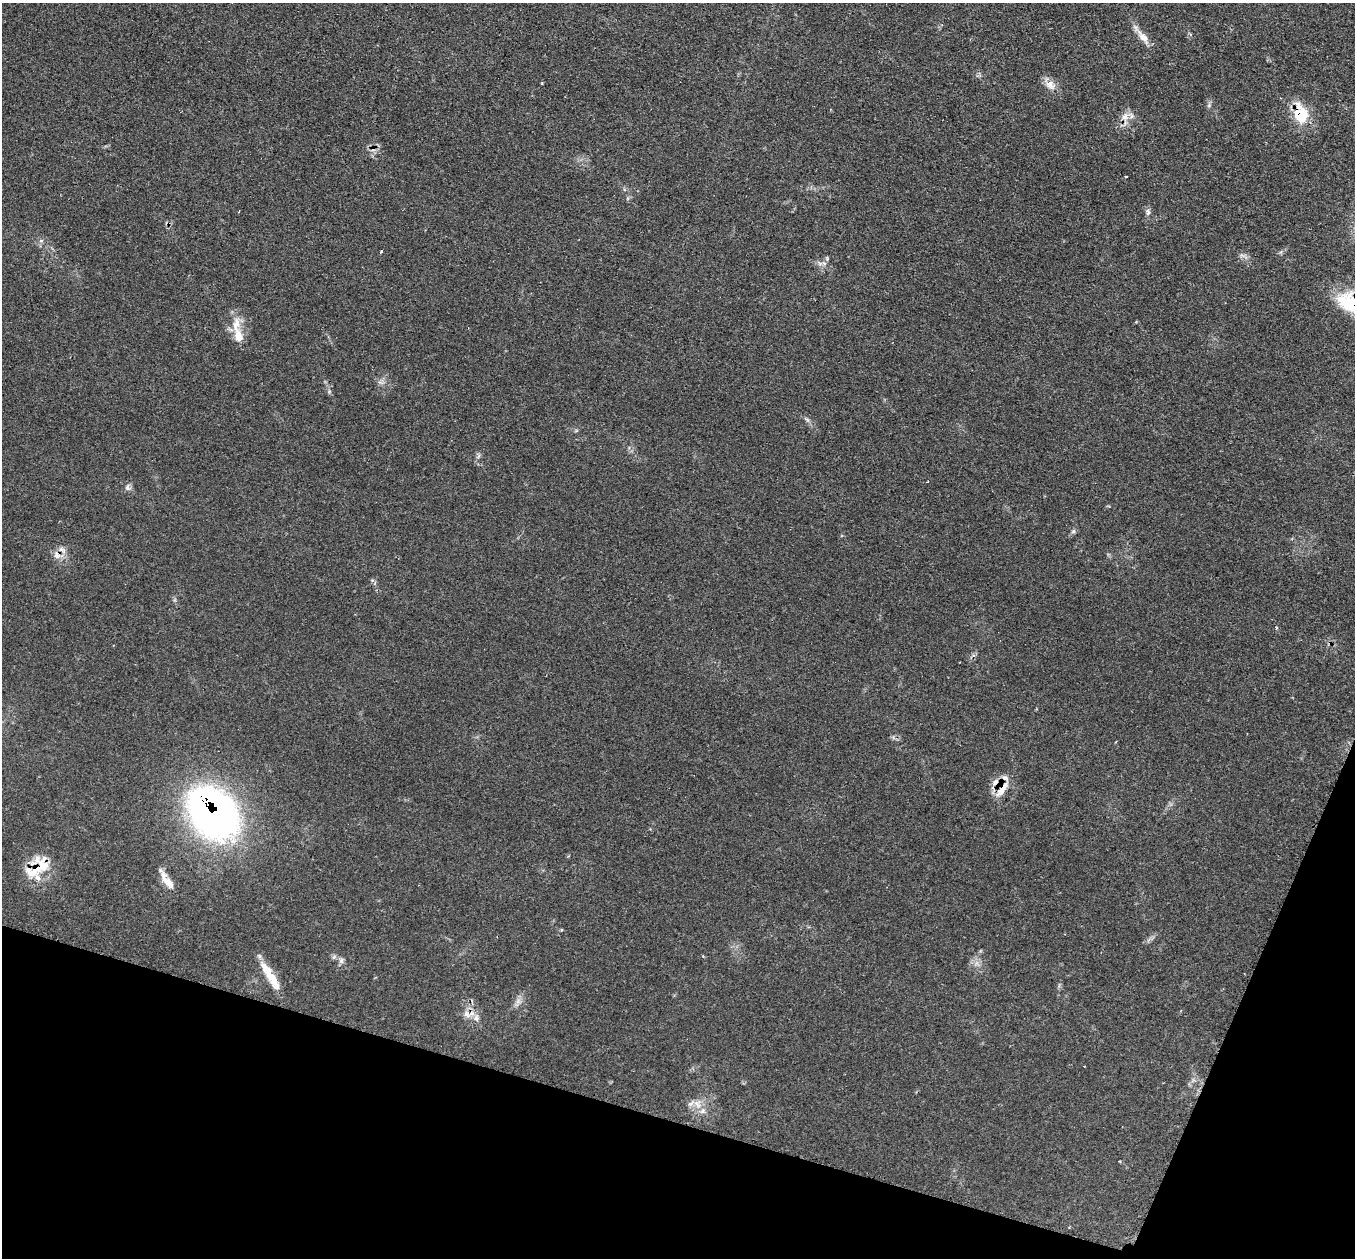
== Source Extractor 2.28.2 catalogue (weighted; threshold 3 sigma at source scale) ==
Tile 15 of 4 x 4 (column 3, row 4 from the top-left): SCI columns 2705-4057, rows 272-1527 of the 5412 x 5432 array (HDU 1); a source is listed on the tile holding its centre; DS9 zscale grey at full resolution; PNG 1357 x 1260 px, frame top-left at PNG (2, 3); no overlay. Shown black and unused: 15% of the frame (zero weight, under 2 of 3 exposures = <1% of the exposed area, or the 3 px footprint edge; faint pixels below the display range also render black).
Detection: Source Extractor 2.28.2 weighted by HDU 2 'WHT'; one run over the whole footprint, this tile lists its part. Background 0.079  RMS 0.0058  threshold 0.0259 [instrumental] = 3 sigma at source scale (4.5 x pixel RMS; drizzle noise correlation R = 1.50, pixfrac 1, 0.05/0.05 arcsec/px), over >= 5 px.
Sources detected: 37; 1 cosmic-ray / hot-pixel residue — not listed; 9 inside a brighter listed object's ellipse — not listed separately; the other 27 listed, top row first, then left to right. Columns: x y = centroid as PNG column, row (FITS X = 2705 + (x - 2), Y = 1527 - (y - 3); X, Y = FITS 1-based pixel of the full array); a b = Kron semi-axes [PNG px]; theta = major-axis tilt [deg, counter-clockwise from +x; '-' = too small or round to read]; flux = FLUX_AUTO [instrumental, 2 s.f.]
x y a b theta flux
1143 37 24 9 -50 6.3
1050 85 16 11 -28 5.3
1209 105 7 4 72 1.1
1301 116 28 16 -82 20
1125 117 13 9 59 4.9
1126 176 3 2 - 0.57
1148 212 10 6 -90 1.9
381 251 3 2 - 1.7
824 263 6 5 - 1.5
236 324 22 11 81 8.7
807 419 10 5 -35 1.6
127 487 8 6 -85 2
1073 531 6 5 - 1.1
57 555 13 9 -57 4.4
1276 628 4 3 - 0.63
995 782 12 8 50 4
1001 791 18 10 50 7
213 813 65 46 -48 220
36 869 38 17 27 16
168 882 29 9 -54 7.4
334 957 7 4 19 1.2
341 961 9 6 77 1.9
976 963 8 5 89 2
270 975 37 9 -58 14
518 1001 10 6 65 2.6
467 1014 13 9 -57 4.6
698 1104 14 9 -58 5.6
Overlapping masked pixels (flux is a lower limit): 8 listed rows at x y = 1301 116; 1125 117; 57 555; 995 782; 1001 791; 213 813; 36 869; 467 1014